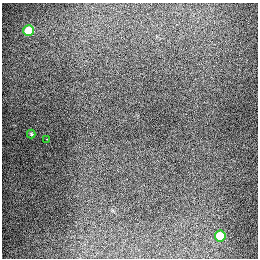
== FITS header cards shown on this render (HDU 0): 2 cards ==
NAXIS1  =                  256
NAXIS2  =                  256

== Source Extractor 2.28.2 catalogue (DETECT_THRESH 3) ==
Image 256 x 256 px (HDU 0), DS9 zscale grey, 1 PNG px = 1 image px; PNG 260 x 260 px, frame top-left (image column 1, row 256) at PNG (2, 3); each listed source drawn as its Kron ellipse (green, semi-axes under 4 px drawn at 4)
Background 1290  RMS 26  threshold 79.2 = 3 sigma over >= 5 px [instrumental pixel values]
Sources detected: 4; all 4 listed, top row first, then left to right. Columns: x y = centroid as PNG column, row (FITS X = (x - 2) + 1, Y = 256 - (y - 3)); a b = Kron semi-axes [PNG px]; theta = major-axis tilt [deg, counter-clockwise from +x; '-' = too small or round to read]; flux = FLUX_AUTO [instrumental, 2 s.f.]
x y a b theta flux
29 31 5 5 - 89000
31 134 4 4 - 2300
47 139 3 2 - 4500
220 236 5 5 - 69000